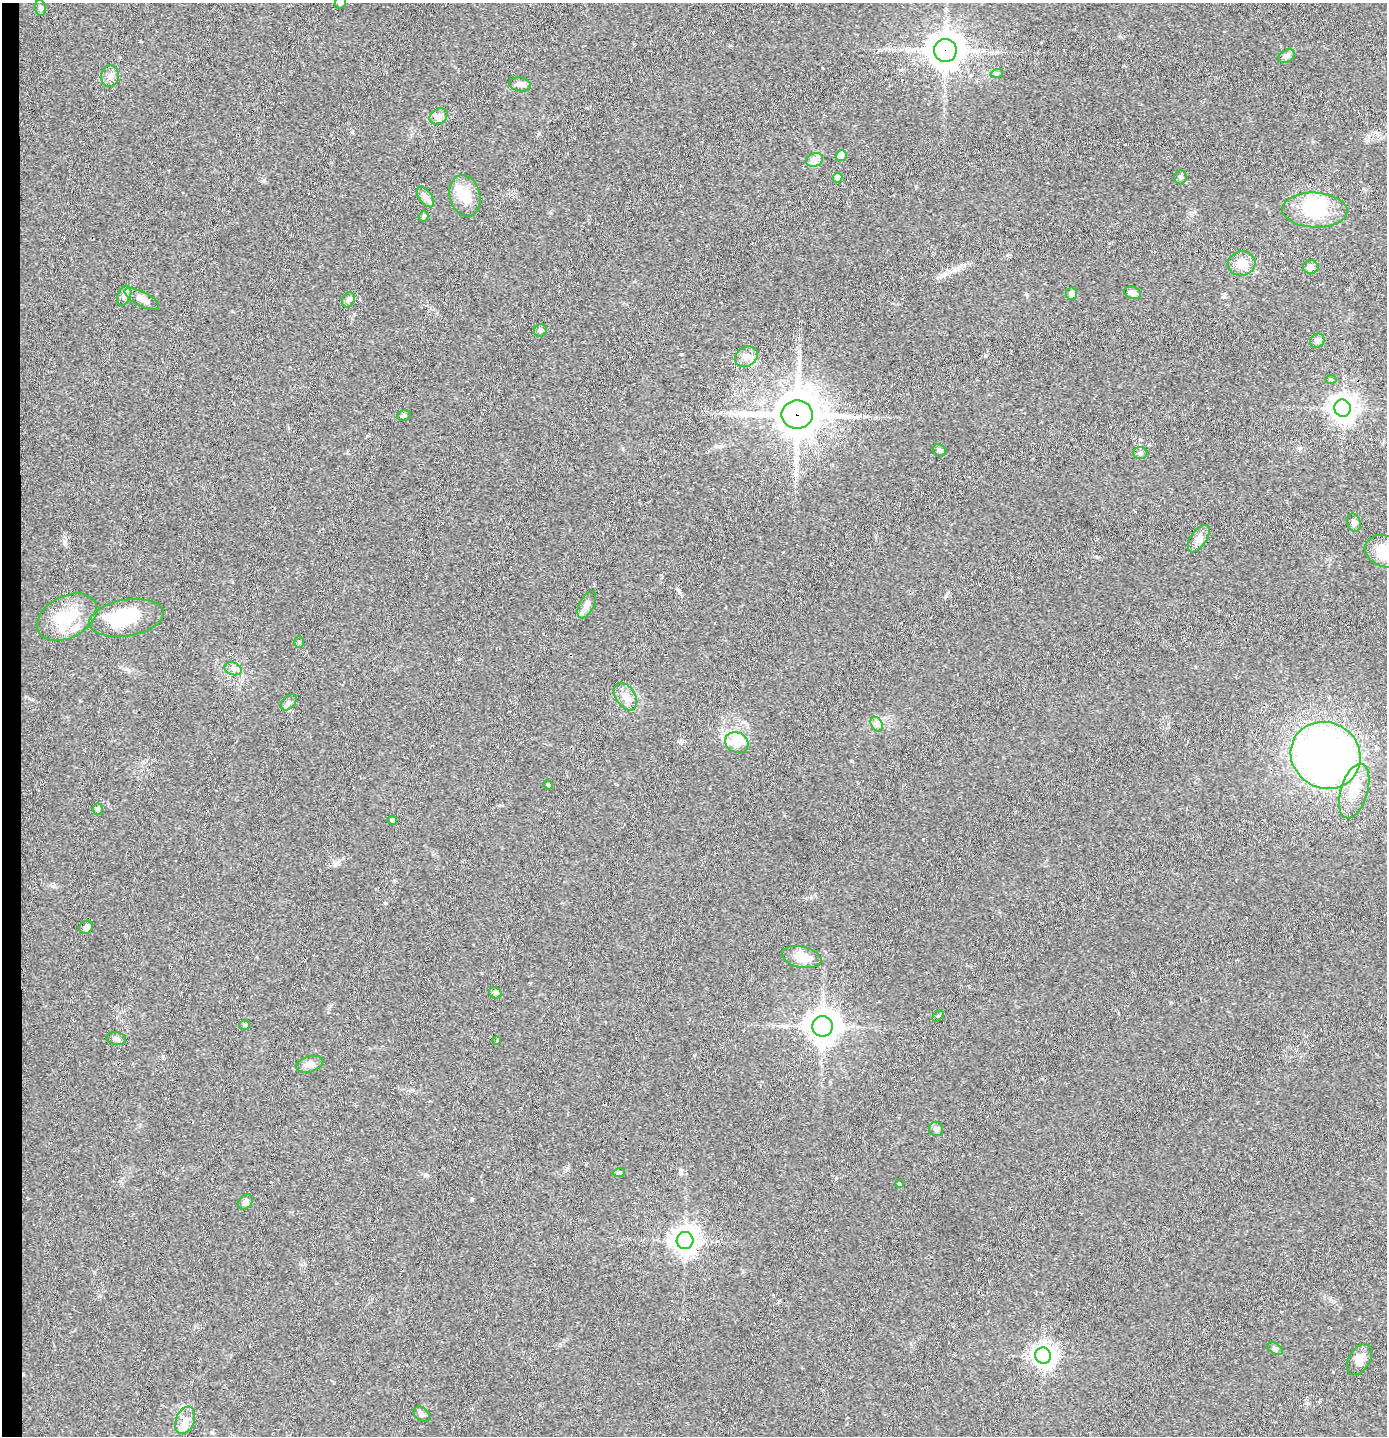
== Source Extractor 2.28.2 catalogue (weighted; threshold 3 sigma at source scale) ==
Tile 4 of 3 x 3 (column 1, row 2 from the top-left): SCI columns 82-1466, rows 1436-2869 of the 4316 x 4304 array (HDU 1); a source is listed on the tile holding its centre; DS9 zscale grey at full resolution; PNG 1389 x 1438 px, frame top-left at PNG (2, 3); each listed source drawn as its Kron ellipse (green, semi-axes under 4 px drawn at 4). Shown black and unused: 1% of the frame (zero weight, under 2 of 3 exposures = <1% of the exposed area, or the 3 px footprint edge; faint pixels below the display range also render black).
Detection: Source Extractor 2.28.2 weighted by HDU 2 'WHT'; one run over the whole footprint, this tile lists its part. Background 0.0648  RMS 0.0076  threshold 0.034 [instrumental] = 3 sigma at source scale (4.5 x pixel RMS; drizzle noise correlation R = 1.50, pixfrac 1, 0.05/0.05 arcsec/px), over >= 5 px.
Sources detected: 76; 2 inside a brighter object's white glare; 1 long thin detection or spike segment (spike, bleed or trail) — neither listed nor drawn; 5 inside a brighter listed object's ellipse — not listed separately; the other 68 listed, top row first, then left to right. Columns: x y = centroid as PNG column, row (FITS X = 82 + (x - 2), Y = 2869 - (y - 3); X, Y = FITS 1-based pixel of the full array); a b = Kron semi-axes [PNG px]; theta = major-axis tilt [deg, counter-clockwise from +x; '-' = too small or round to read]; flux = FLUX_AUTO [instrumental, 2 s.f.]
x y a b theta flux
340 3 6 5 - 1.4
40 8 8 5 -83 1.5
945 50 11 11 - 1300
1286 56 9 6 27 2.3
997 73 6 4 18 1.2
110 76 10 9 - 4.1
520 84 11 7 -10 3.2
439 116 9 7 32 3.2
841 156 5 5 - 8
814 160 9 6 21 3.5
1180 177 7 6 - 1.6
837 178 5 5 - 5.2
465 196 21 15 -75 14
425 197 12 6 -53 3.2
1315 210 32 17 -3 37
424 216 5 5 - 1.4
1242 264 14 12 9 8.4
1311 267 8 6 0 3.5
1132 293 8 6 -19 3.7
1071 294 6 5 - 3.1
124 296 10 6 68 2.8
142 299 19 7 -27 7.3
348 300 8 6 57 2
540 330 6 6 - 1.9
1317 341 7 6 - 2.2
746 357 12 9 30 4.9
1331 380 5 3 - 0.97
1343 408 8 8 - 740
404 415 7 5 15 1.2
797 415 15 14 - 2600
939 450 7 5 -34 1.6
1140 453 7 6 - 1.8
1354 522 9 7 -70 2.8
1199 539 15 8 56 4.6
1385 551 20 15 -19 20
587 605 15 7 63 4.3
67 617 32 21 27 28
126 618 38 18 9 43
299 642 6 5 - 1.1
233 669 9 6 -20 2.8
626 697 15 9 -57 6.7
289 702 9 6 46 2.3
877 724 8 5 -61 2.4
737 743 12 10 -27 7.3
1326 755 35 33 -30 400
548 785 5 4 - 1.1
1354 791 28 13 74 20
98 809 5 5 - 1.2
392 820 5 4 - 1.5
86 927 7 6 - 2.7
802 957 20 10 -12 12
495 993 6 5 - 2.2
938 1016 6 4 43 1.1
244 1025 5 4 - 1.2
822 1026 10 10 - 1200
116 1039 9 6 -9 2.4
497 1040 3 3 - 1.6
310 1064 14 8 16 4.6
936 1129 7 7 - 2.8
619 1173 6 3 19 0.92
899 1184 4 3 - 0.89
245 1202 8 6 48 2.3
685 1241 8 8 - 780
1275 1349 8 5 -34 1.7
1043 1356 8 8 - 540
1359 1359 17 10 58 7.1
422 1414 9 6 -40 2.1
185 1420 14 9 69 6.3
Overlapping masked pixels (flux is a lower limit): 2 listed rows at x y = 945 50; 797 415
Isophote crosses this tile's border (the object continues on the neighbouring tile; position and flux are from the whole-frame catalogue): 2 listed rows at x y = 340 3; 1385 551
Unlisted compact peaks at least as high as the median listed source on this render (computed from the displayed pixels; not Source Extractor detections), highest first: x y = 472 1199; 335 865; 64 541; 985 356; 264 180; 385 903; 1333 1372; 681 354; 680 593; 694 1055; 426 1175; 538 134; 1026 294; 822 68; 53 886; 126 669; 946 596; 1096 556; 352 132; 354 314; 1007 255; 1171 1002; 851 761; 916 186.